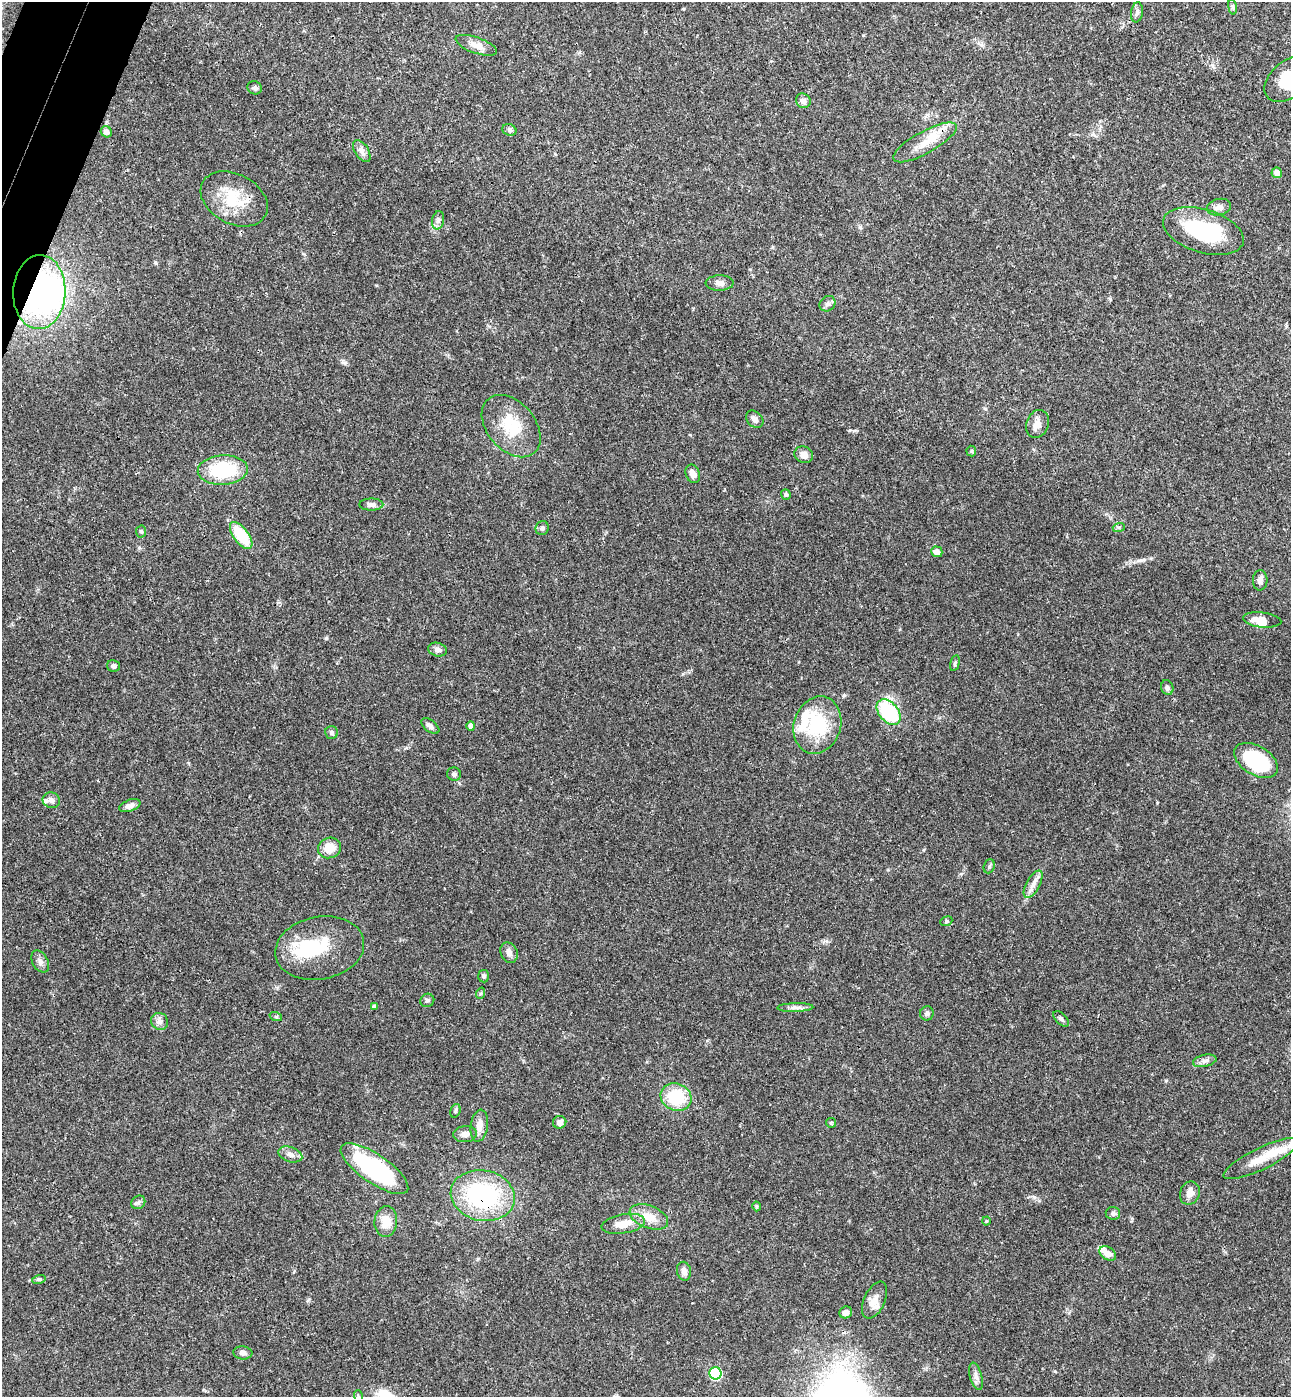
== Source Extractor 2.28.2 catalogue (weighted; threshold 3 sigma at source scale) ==
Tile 11 of 4 x 4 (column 3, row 3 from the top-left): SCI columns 2773-4061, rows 1427-2821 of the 5679 x 5641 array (HDU 1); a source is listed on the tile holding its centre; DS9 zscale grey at full resolution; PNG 1293 x 1399 px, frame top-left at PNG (2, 2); each listed source drawn as its Kron ellipse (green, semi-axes under 4 px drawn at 4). Shown black and unused: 1% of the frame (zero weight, under 3 of 4 exposures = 6% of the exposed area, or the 3 px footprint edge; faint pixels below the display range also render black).
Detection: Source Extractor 2.28.2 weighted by HDU 2 'WHT'; one run over the whole footprint, this tile lists its part. Background 0.0613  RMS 0.003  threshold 0.0137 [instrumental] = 3 sigma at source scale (4.5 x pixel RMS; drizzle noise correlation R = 1.50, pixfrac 1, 0.05/0.05 arcsec/px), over >= 5 px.
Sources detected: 103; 4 inside a brighter object's white glare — neither listed nor drawn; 8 inside a brighter listed object's ellipse — not listed separately; the other 91 listed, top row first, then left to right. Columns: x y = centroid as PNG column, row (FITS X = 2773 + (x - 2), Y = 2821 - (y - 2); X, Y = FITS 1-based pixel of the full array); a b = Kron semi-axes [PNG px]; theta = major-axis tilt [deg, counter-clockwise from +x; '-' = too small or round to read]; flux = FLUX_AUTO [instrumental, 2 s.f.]
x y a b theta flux
1232 7 8 4 -82 0.59
1137 12 10 6 80 0.95
476 45 21 8 -19 2.8
1290 78 29 18 39 16
255 88 7 6 - 0.78
803 101 7 7 - 1.5
509 130 7 5 -21 0.71
106 132 6 5 - 1.5
925 142 35 11 29 6.7
362 151 12 6 -57 1.5
1277 173 5 5 - 1.9
234 199 36 25 -28 12
1219 207 12 8 12 1.7
438 220 9 6 79 1.1
1203 231 42 21 -17 25
720 283 14 7 2 1.5
39 292 37 26 87 71
827 304 8 7 - 1
755 419 10 7 -44 1.3
1038 424 14 11 71 2.4
511 426 35 24 -49 12
971 451 5 5 - 0.38
804 455 9 8 - 2.3
223 470 25 14 3 20
693 474 9 7 -67 1.9
786 494 5 4 - 0.62
371 505 12 6 0 1.4
1119 527 6 4 17 0.47
542 528 7 6 - 0.9
141 532 6 5 - 0.45
241 535 16 7 -53 13
937 552 6 5 - 1.5
1260 580 10 7 88 1.3
1262 620 19 7 -6 3.9
438 650 9 6 -15 1.3
955 663 8 4 77 0.58
113 666 6 6 - 0.76
1167 688 8 6 -70 0.83
889 712 15 9 -49 24
817 725 29 23 71 17
430 726 10 5 -37 1.1
471 726 4 4 - 1.3
331 733 6 6 - 0.63
1256 760 24 14 -31 21
454 774 7 6 - 0.83
51 800 9 8 - 1.3
130 806 11 5 21 1.4
329 848 12 10 20 4.1
989 866 7 5 69 0.57
1033 884 15 6 62 2.1
946 921 6 4 22 0.45
320 948 45 31 11 15
509 953 10 8 -68 1.7
40 962 12 7 -61 1.4
483 976 6 5 - 0.69
481 993 6 4 71 0.43
427 1000 7 6 - 0.71
374 1006 4 4 - 0.73
795 1007 18 4 1 1.4
927 1013 7 6 - 0.91
276 1017 6 4 -19 0.39
1061 1019 10 5 -45 0.8
160 1021 9 8 - 1.4
1205 1061 12 6 12 1.3
676 1097 16 13 -27 12
455 1111 7 5 73 0.52
560 1122 7 6 - 1.5
831 1123 5 5 - 0.36
479 1126 16 8 82 2.6
465 1134 12 8 6 1.6
290 1154 12 7 -18 1.7
1261 1159 41 11 26 7.4
374 1169 40 14 -34 34
1190 1193 12 9 67 2.6
483 1196 32 25 -11 37
138 1202 7 6 - 0.81
756 1206 5 3 - 0.41
1113 1213 7 6 - 0.82
649 1217 20 11 -21 4.9
986 1221 4 4 - 0.3
386 1222 15 11 85 4.3
623 1224 22 9 10 4.5
1108 1253 9 6 -34 2.3
684 1271 9 7 -77 1.4
39 1279 7 4 18 0.49
875 1300 19 10 65 2.5
846 1312 6 6 - 1.4
243 1353 9 6 -6 1.3
715 1373 6 6 - 33
976 1376 14 6 -75 1.4
358 1396 6 3 -73 0.37
Overlapping masked pixels (flux is a lower limit): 2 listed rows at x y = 39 292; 483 1196
Isophote crosses this tile's border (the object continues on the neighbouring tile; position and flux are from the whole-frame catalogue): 2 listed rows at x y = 1290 78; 358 1396
Unlisted compact peaks at least as high as the median listed source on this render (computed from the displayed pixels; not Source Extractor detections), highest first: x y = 326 638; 1141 560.